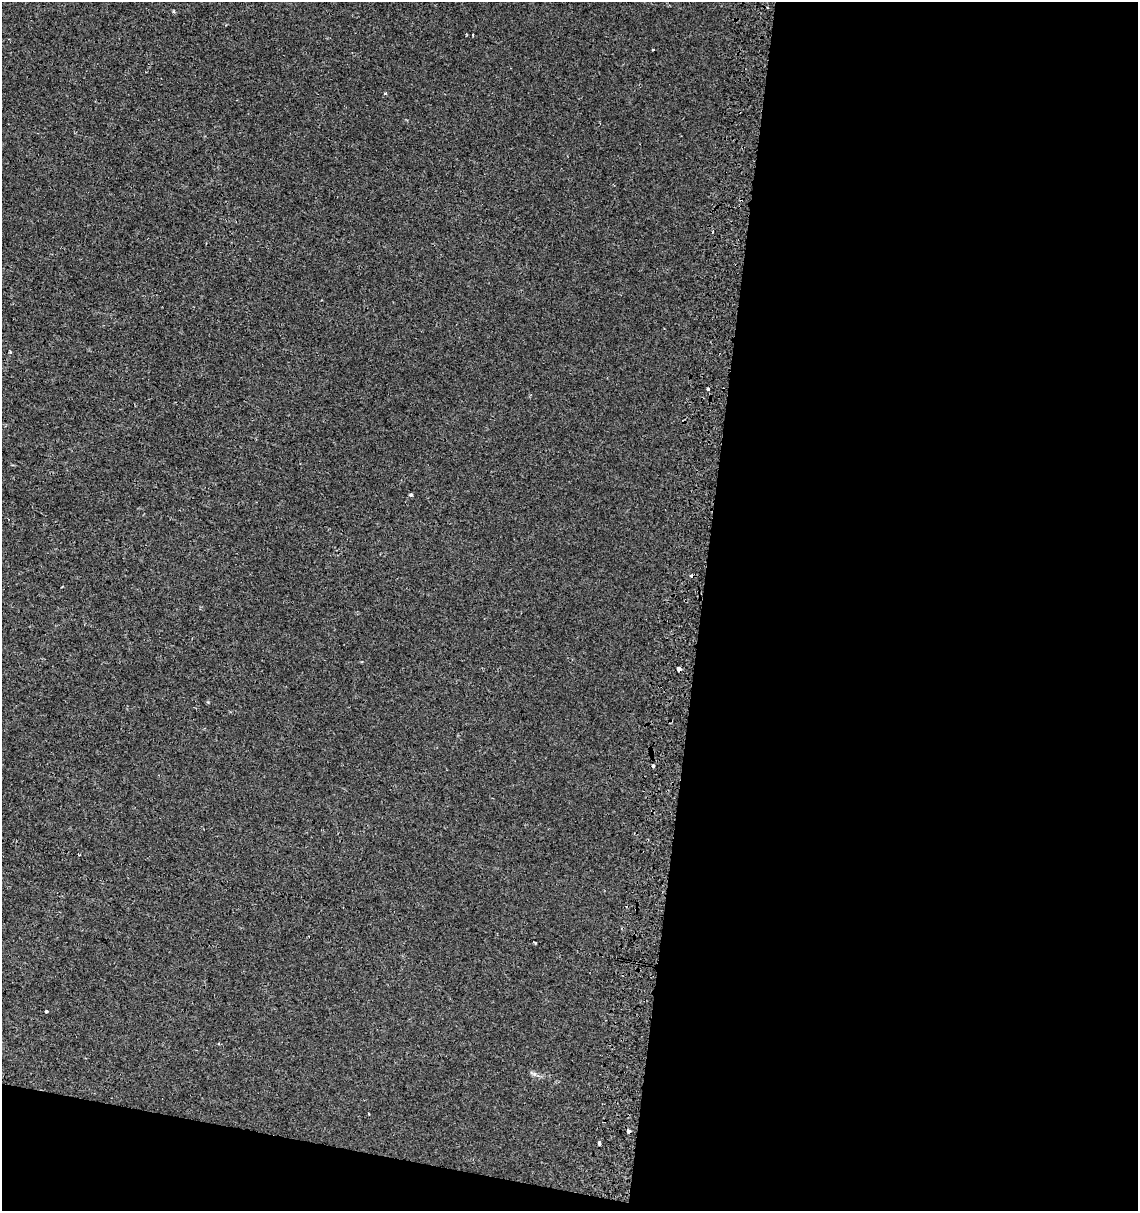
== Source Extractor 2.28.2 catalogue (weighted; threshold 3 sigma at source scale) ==
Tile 16 of 4 x 4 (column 4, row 4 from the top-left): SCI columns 3734-4869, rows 7-1215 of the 5136 x 4857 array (HDU 1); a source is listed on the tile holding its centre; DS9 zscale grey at full resolution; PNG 1140 x 1213 px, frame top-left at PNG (2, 2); no overlay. Shown black and unused: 42% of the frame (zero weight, under 2 of 3 exposures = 2% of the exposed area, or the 3 px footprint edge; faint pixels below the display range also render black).
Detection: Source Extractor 2.28.2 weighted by HDU 2 'WHT'; one run over the whole footprint, this tile lists its part. Background 9.81e-04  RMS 0.0028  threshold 0.0124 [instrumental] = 3 sigma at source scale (4.5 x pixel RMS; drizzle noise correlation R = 1.50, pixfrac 1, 0.0396/0.0396 arcsec/px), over >= 5 px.
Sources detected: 13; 2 cosmic-ray / hot-pixel residue — not listed; the other 11 listed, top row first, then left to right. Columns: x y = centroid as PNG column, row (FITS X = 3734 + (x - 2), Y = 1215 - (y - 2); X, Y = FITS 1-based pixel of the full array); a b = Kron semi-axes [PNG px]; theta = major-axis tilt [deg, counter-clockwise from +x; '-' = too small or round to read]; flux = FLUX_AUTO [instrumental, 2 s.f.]
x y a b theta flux
653 50 3 2 - 0.39
386 93 4 3 - 0.43
10 352 3 3 - 0.28
708 389 3 3 - 2.2
411 495 5 3 - 0.43
678 669 4 4 - 4.6
653 766 3 3 - 3.4
534 942 3 2 - 0.62
46 1011 3 3 - 0.42
628 1130 4 3 - 3.6
599 1143 4 3 - 1.4
Overlapping masked pixels (flux is a lower limit): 2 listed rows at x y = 678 669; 628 1130